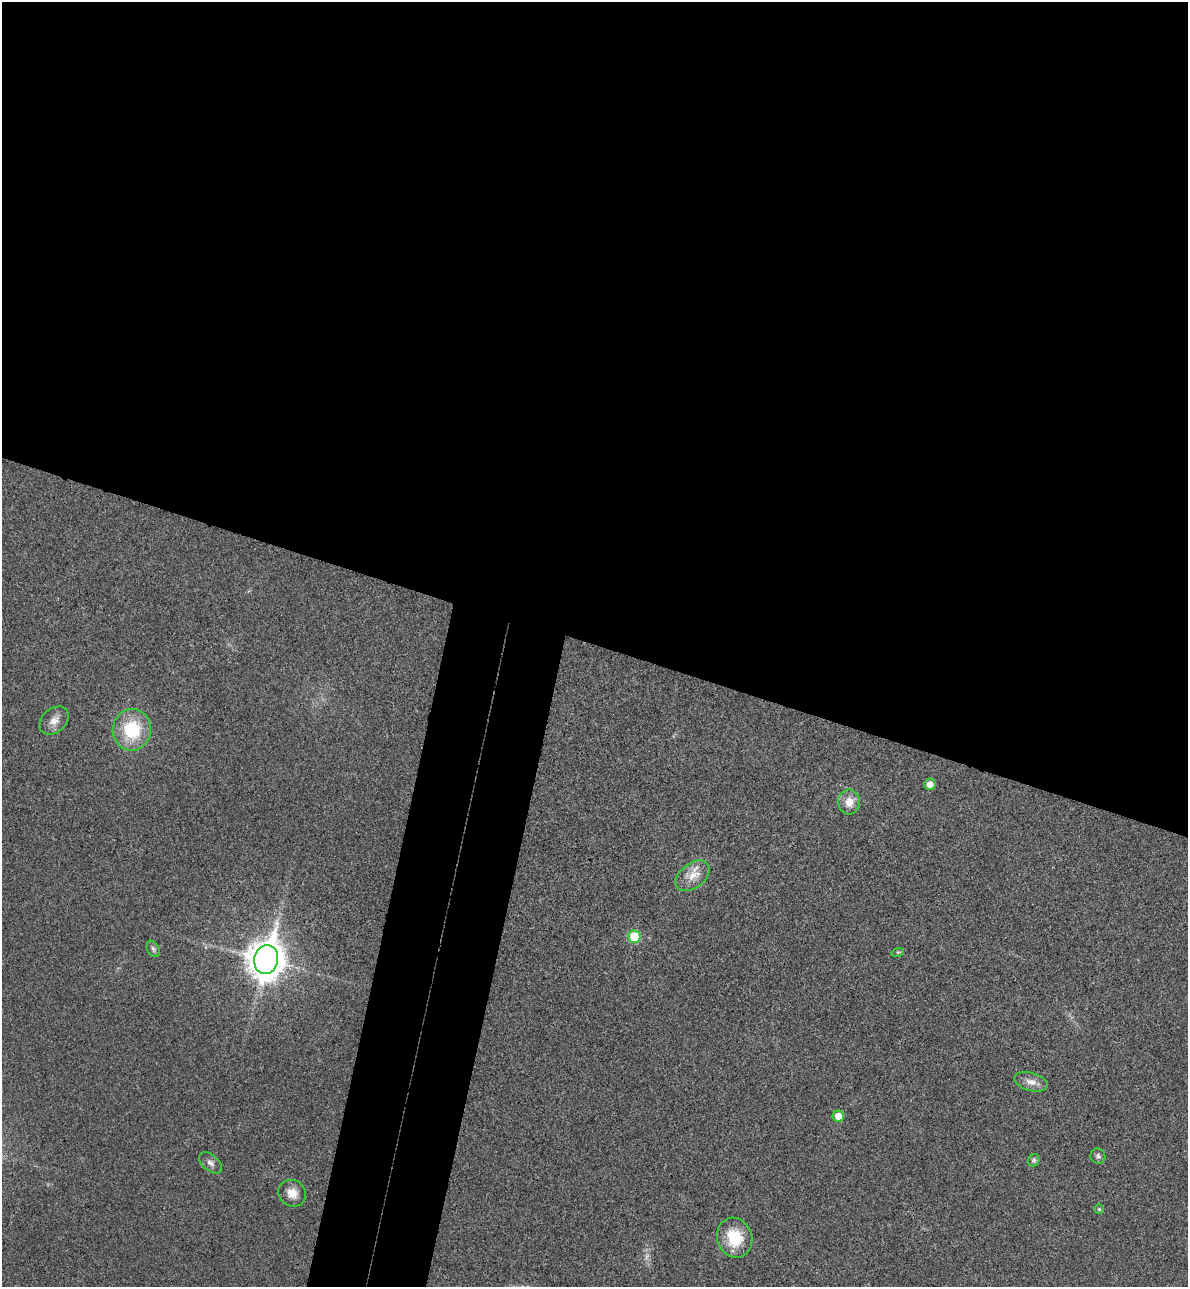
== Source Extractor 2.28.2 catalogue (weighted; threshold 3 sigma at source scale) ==
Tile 3 of 4 x 4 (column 3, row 1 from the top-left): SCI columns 2556-3741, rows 3876-5160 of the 5234 x 5179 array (HDU 1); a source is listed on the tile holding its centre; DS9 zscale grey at full resolution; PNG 1190 x 1289 px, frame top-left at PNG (2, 2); each listed source drawn as its Kron ellipse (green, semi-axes under 4 px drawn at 4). Shown black and unused: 55% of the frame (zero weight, under 3 of 4 exposures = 6% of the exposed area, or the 3 px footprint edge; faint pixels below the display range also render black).
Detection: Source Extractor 2.28.2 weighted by HDU 2 'WHT'; one run over the whole footprint, this tile lists its part. Background 0.0229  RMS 0.0045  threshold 0.0203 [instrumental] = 3 sigma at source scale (4.5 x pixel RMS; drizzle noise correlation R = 1.50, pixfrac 1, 0.05/0.05 arcsec/px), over >= 5 px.
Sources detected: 18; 1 too faint to see at this stretch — neither listed nor drawn; the other 17 listed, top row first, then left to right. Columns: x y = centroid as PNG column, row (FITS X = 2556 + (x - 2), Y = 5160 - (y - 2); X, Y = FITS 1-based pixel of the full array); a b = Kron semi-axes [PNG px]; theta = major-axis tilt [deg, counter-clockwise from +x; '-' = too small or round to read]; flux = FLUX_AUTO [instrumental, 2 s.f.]
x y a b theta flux
54 721 16 12 43 4.2
132 730 21 19 82 25
930 784 5 5 - 3.9
849 802 12 11 - 5.5
692 876 19 12 38 6.3
634 937 6 6 - 16
153 949 9 6 -62 1.3
898 952 6 4 17 0.6
266 959 14 12 76 990
1031 1082 17 9 -15 3.8
838 1116 6 5 - 5.7
1098 1156 8 7 - 1.3
1034 1160 6 5 - 1
210 1163 14 8 -40 2.2
292 1193 14 13 - 5.2
1099 1209 4 4 - 0.63
735 1238 20 17 -70 16